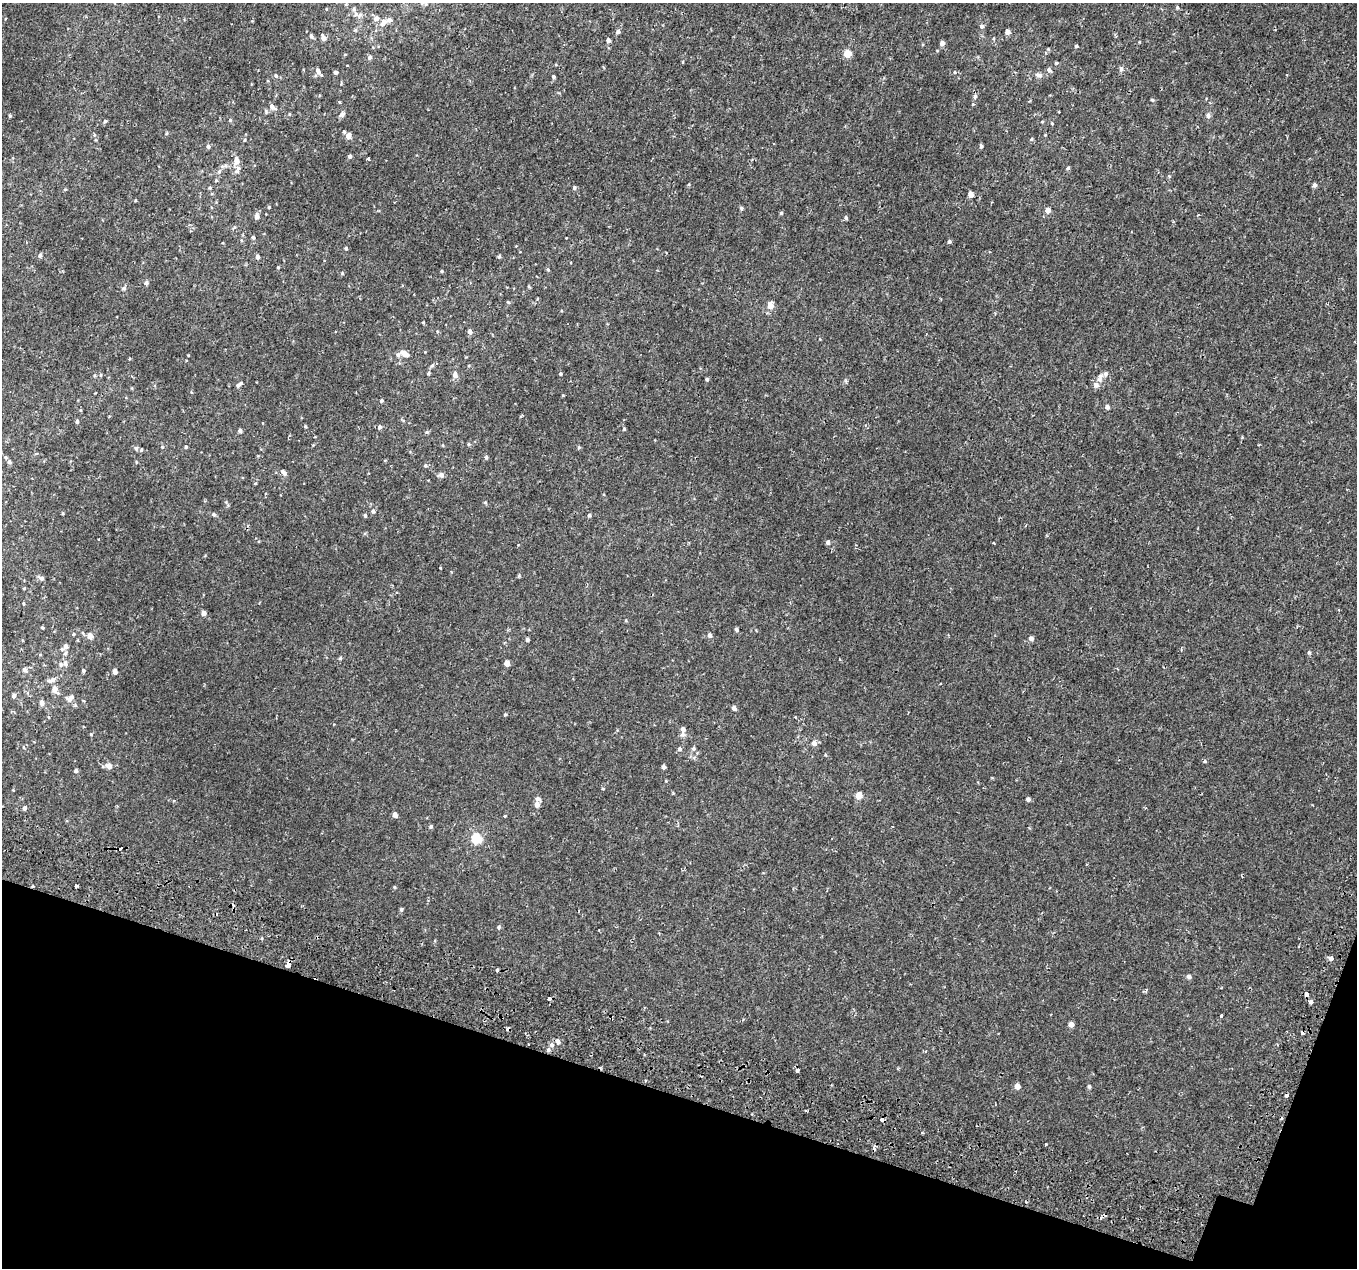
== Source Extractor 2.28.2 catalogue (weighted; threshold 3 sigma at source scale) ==
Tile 15 of 4 x 4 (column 3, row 4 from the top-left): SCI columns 2769-4123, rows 306-1571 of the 5544 x 5737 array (HDU 1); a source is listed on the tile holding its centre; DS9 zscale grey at full resolution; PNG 1359 x 1270 px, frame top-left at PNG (2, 3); no overlay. Shown black and unused: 15% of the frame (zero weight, under 2 of 3 exposures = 5% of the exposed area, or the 3 px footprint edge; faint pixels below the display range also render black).
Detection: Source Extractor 2.28.2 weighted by HDU 2 'WHT'; one run over the whole footprint, this tile lists its part. Background 5.62e-04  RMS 0.0017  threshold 0.00757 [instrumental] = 3 sigma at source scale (4.5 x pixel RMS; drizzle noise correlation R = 1.50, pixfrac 1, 0.0396/0.0396 arcsec/px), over >= 5 px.
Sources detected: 165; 8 cosmic-ray / hot-pixel residue — not listed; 4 inside a brighter listed object's ellipse — not listed separately; the other 153 listed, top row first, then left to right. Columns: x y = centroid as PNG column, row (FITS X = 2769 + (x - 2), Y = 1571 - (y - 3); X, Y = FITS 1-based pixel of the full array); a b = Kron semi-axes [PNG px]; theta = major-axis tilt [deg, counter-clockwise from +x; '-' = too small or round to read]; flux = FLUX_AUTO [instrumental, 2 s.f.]
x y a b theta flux
1177 7 5 3 - 0.16
354 9 6 5 - 0.28
360 15 7 5 46 0.4
376 18 6 5 - 0.68
383 22 9 6 47 0.98
982 26 5 5 - 0.32
618 32 5 5 - 0.36
1008 32 5 4 - 0.65
311 36 6 4 -74 0.27
323 38 7 5 -66 0.56
994 39 4 3 - 0.13
608 40 4 4 - 0.4
942 43 4 4 - 0.59
1076 46 4 4 - 0.19
847 53 5 5 - 3.1
370 57 6 5 - 0.33
1056 63 6 3 -19 0.15
1121 69 7 4 46 0.26
1049 70 6 5 - 0.4
318 71 8 6 -65 0.48
335 72 4 4 - 0.28
1039 75 9 5 -16 0.49
276 76 5 4 - 0.23
553 77 5 4 - 0.19
975 97 5 5 - 0.21
1152 100 5 3 - 0.14
272 107 7 5 -47 0.55
342 114 7 5 51 0.44
1208 115 7 5 -75 0.32
230 120 4 4 - 0.16
105 121 5 4 - 0.19
344 132 4 4 - 0.17
1045 135 4 3 - 0.11
348 136 6 5 - 0.84
1032 139 5 3 - 0.14
208 146 5 5 - 0.32
981 146 4 3 - 0.32
350 156 5 4 - 0.31
368 159 3 3 - 0.16
236 161 10 7 88 1.1
1068 168 4 4 - 0.21
219 171 6 5 - 0.3
1315 185 5 5 - 0.37
574 188 5 4 - 0.22
971 195 5 5 - 0.75
741 208 5 4 - 0.21
1048 210 5 5 - 0.79
781 213 5 4 - 0.17
257 216 6 5 - 0.52
846 218 6 4 -79 0.19
253 237 4 3 - 0.24
566 238 3 2 - 0.17
949 241 4 4 - 0.24
346 248 4 4 - 0.23
40 255 5 4 - 0.31
257 256 5 4 - 0.45
499 256 4 4 - 0.2
278 267 3 3 - 0.13
548 270 5 3 - 0.13
442 271 5 3 - 0.14
342 273 4 3 - 0.12
146 283 5 5 - 0.25
124 288 5 5 - 0.3
770 305 6 5 - 1.5
470 331 6 4 -74 0.47
405 354 11 5 -28 0.98
432 366 6 4 20 0.22
429 373 6 3 88 0.18
560 374 4 3 - 0.16
1105 374 7 6 - 0.48
455 375 9 6 -86 0.6
239 385 7 4 44 0.32
1096 385 8 7 - 0.62
382 401 4 4 - 0.19
1107 407 5 5 - 0.38
77 421 4 4 - 0.25
380 427 6 5 - 0.32
624 429 4 4 - 0.16
240 431 4 4 - 0.37
427 432 5 4 - 0.18
186 447 4 3 - 0.17
579 447 5 4 - 0.16
136 448 5 5 - 0.24
141 450 4 3 - 0.16
486 457 4 4 - 0.22
9 462 6 5 - 0.3
425 466 5 4 - 0.23
284 472 10 4 -46 0.39
441 475 6 5 - 0.52
373 511 5 5 - 0.32
214 514 6 5 - 0.25
365 515 5 4 - 0.19
589 515 4 4 - 0.22
828 542 5 4 - 0.4
41 578 7 6 - 0.39
204 613 6 5 - 0.42
42 628 4 3 - 0.17
736 629 5 4 - 0.24
710 635 6 5 - 0.34
90 636 7 6 - 0.66
1031 638 5 5 - 0.47
527 639 4 4 - 0.26
66 646 6 5 - 0.74
1309 652 5 4 - 0.19
340 658 4 4 - 0.17
507 663 5 4 - 1
65 664 8 6 9 0.58
24 670 6 5 - 0.38
83 670 5 4 - 0.24
115 671 5 4 - 0.67
52 680 11 6 19 0.57
54 689 7 6 - 0.68
14 696 5 5 - 0.33
69 699 7 6 - 0.49
42 702 5 4 - 0.68
734 708 5 4 - 0.46
505 714 4 4 - 0.16
683 729 7 6 - 0.48
814 743 7 6 - 0.48
679 749 5 5 - 0.32
694 749 5 5 - 0.28
1205 761 5 3 - 0.14
109 766 6 5 - 0.85
663 767 4 4 - 0.4
76 771 5 4 - 0.24
859 795 5 5 - 1.6
1028 799 4 4 - 0.4
537 804 8 6 87 0.81
24 808 5 5 - 0.3
395 814 5 4 - 0.59
505 816 3 3 - 0.2
431 826 5 4 - 0.22
476 838 6 5 - 7.8
121 849 3 3 - 1.4
76 885 3 3 - 1.7
395 887 5 3 - 0.13
401 910 5 4 - 0.23
499 927 5 4 - 0.18
1331 958 4 4 - 1.8
287 965 6 4 53 1.3
497 970 3 3 - 0.46
1189 977 5 5 - 0.39
1306 994 4 3 - 1.3
549 999 4 3 - 1.4
1311 1002 4 3 - 3
1221 1016 4 3 - 0.76
1071 1024 5 5 - 0.79
558 1041 6 5 - 0.4
552 1045 5 5 - 0.33
548 1050 5 5 - 0.27
797 1070 4 3 - 0.78
1017 1086 5 5 - 0.82
1089 1086 5 4 - 0.24
Overlapping masked pixels (flux is a lower limit): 2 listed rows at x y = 121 849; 287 965
Unlisted compact peaks at least as high as the median listed source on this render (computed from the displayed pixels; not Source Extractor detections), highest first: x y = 707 379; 10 116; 269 207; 1046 1144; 305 426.